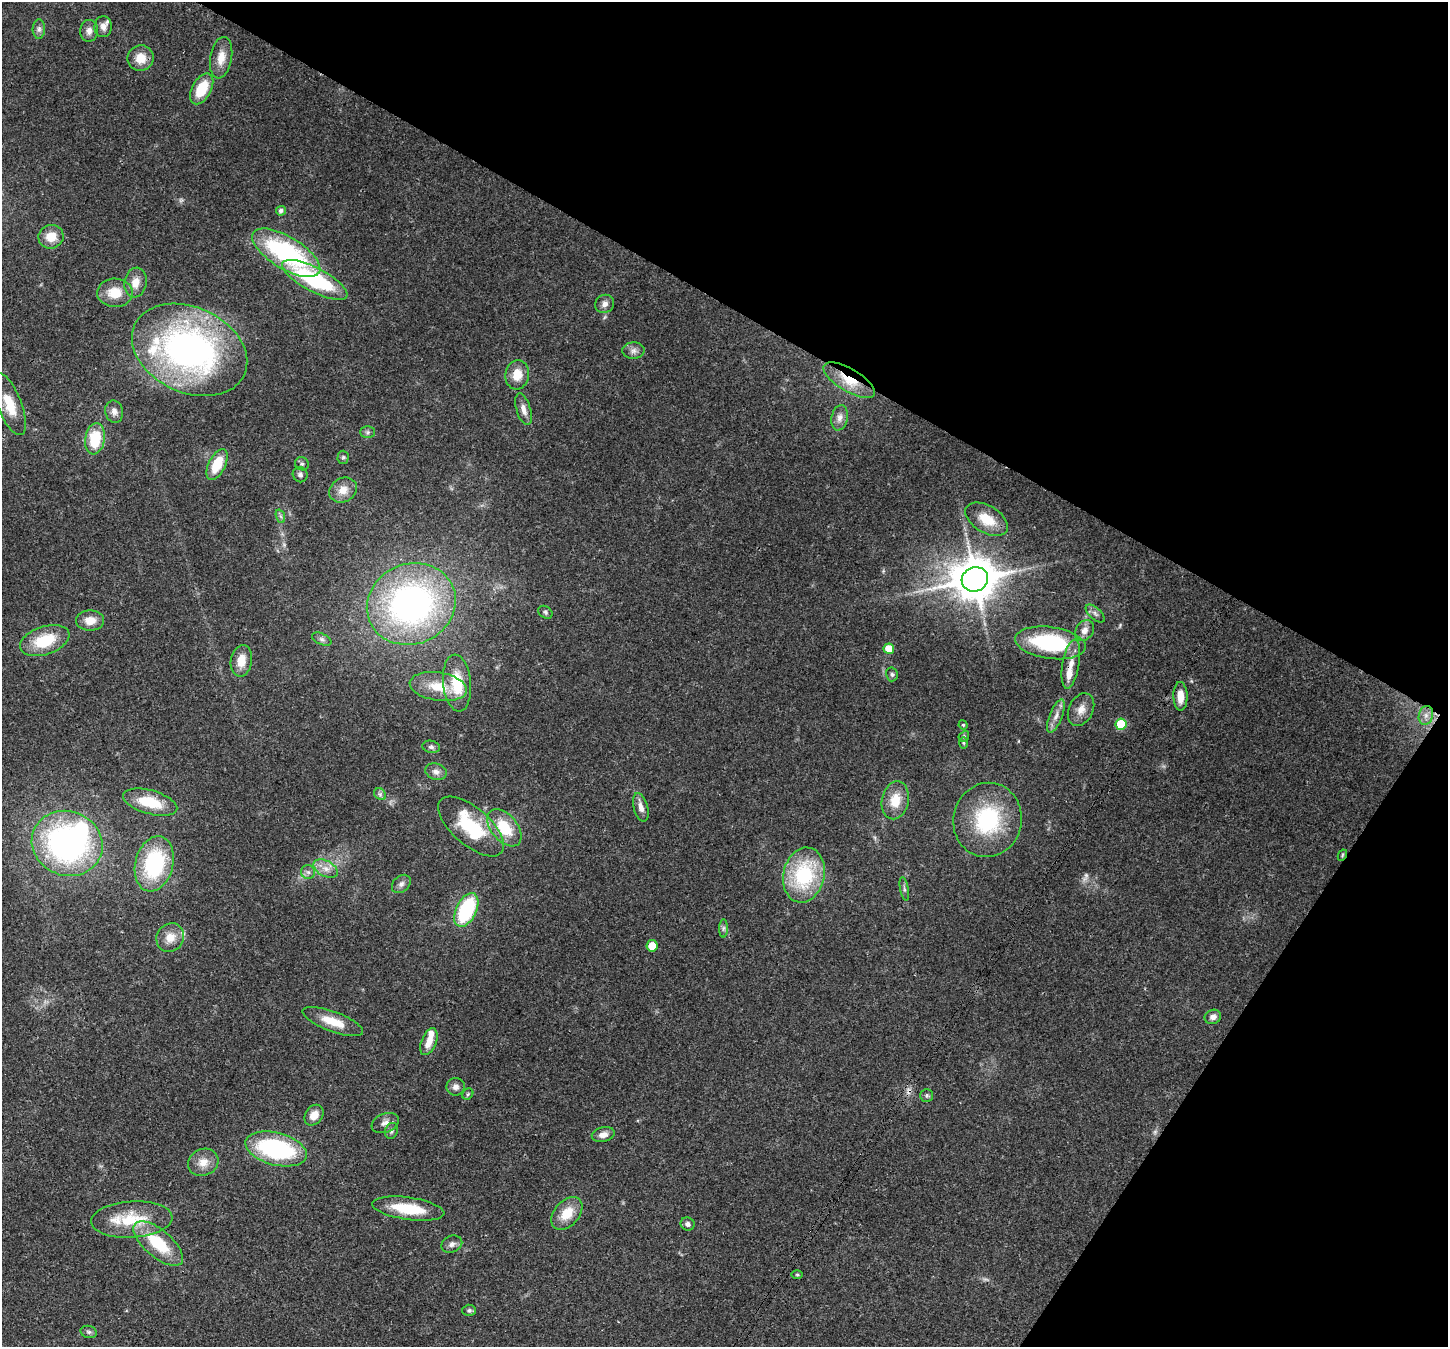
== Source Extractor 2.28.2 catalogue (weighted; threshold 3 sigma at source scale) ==
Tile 8 of 4 x 4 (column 4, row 2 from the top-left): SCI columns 4410-5855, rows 3051-4395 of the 5923 x 6035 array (HDU 1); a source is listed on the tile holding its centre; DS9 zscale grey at full resolution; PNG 1450 x 1349 px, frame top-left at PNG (2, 2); each listed source drawn as its Kron ellipse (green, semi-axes under 4 px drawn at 4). Shown black and unused: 30% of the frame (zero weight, under 3 of 4 exposures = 8% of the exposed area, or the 3 px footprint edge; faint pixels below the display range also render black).
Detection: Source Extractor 2.28.2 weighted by HDU 2 'WHT'; one run over the whole footprint, this tile lists its part. Background 0.121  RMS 0.0044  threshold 0.0197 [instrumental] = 3 sigma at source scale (4.5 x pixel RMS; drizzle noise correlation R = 1.50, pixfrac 1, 0.0396/0.0396 arcsec/px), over >= 5 px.
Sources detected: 107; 4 too faint to see at this stretch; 2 inside a brighter object's white glare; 1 cosmic-ray / hot-pixel residue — neither listed nor drawn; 5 inside a brighter listed object's ellipse — not listed separately; the other 95 listed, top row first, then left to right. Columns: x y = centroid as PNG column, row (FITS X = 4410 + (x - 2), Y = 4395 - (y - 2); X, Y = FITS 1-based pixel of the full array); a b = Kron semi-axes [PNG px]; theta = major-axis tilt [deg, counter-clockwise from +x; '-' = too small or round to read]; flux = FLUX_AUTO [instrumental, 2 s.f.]
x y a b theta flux
103 27 10 8 85 3
39 29 10 6 89 1.6
89 31 11 9 84 2.6
141 58 13 13 - 6.3
221 58 21 10 80 6
202 89 17 9 61 12
281 211 5 4 - 1.5
51 237 12 11 - 6.5
286 253 38 16 -31 63
315 280 36 12 -28 44
135 283 15 11 81 5.2
115 293 18 14 -1 9.4
605 304 10 9 - 2.2
190 350 60 42 -25 160
633 351 11 8 4 2.1
517 375 15 11 83 7.1
849 380 29 11 -31 12
9 404 33 12 -69 11
524 409 16 7 -73 3.4
114 412 11 9 -76 2.5
840 418 13 8 79 2.6
368 432 7 6 - 1.1
95 439 15 10 81 16
343 457 6 5 - 0.8
217 464 16 8 63 13
302 464 7 6 - 1.1
300 475 8 7 - 1.4
343 490 14 12 30 5.3
280 516 7 4 -70 0.9
987 519 23 13 -31 10
975 579 13 12 - 1600
411 604 45 40 23 150
545 612 7 6 - 0.94
1095 614 11 6 -42 1.6
90 621 14 10 1 5.3
1085 630 11 8 54 3.2
322 639 10 5 -24 1.4
45 641 25 14 18 17
1050 643 35 16 -8 43
889 649 5 5 - 8.4
241 661 16 10 80 6.3
1071 664 25 8 80 5.4
892 674 7 6 - 0.95
457 683 28 14 -85 14
438 687 29 14 -9 11
1180 696 14 7 -89 5.9
1081 710 17 12 63 4.4
1426 715 9 7 76 2.5
1056 716 17 6 68 3.2
1121 724 6 5 - 21
963 725 4 4 - 0.47
964 736 6 4 48 0.73
963 743 6 4 -89 0.57
431 747 9 6 -10 1.2
436 772 11 8 -16 2.3
380 794 7 5 -44 1
895 800 19 13 78 8.6
150 802 28 12 -15 15
641 807 14 7 -75 3.2
988 820 37 34 78 39
471 826 40 18 -41 27
504 828 21 13 -50 15
67 843 36 32 -22 140
1342 855 6 4 62 0.56
154 864 28 19 76 42
326 869 13 7 -27 3.5
308 872 7 7 - 1.6
804 875 28 20 77 38
401 884 10 7 43 1.8
904 889 12 3 -78 0.88
466 910 18 10 64 38
723 928 9 4 89 1
170 937 15 13 53 6
652 946 5 5 - 7.4
1213 1017 8 7 - 2.1
333 1022 32 10 -20 9.5
429 1042 14 7 68 5
456 1087 9 9 - 2.1
468 1094 6 5 - 0.69
927 1095 6 6 - 0.86
314 1115 11 8 54 4.7
385 1123 14 9 22 2.8
391 1131 8 6 67 1.1
603 1135 11 7 14 2.9
276 1149 31 16 -15 55
203 1162 15 13 27 5.2
408 1209 36 11 -8 18
567 1213 19 12 49 9.4
132 1219 41 18 4 20
688 1224 7 6 - 1.5
158 1243 30 13 -40 21
452 1244 11 8 23 2.1
797 1275 5 3 - 0.49
469 1310 7 5 1 0.94
89 1332 8 6 -15 1
Overlapping masked pixels (flux is a lower limit): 2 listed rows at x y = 849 380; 1342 855